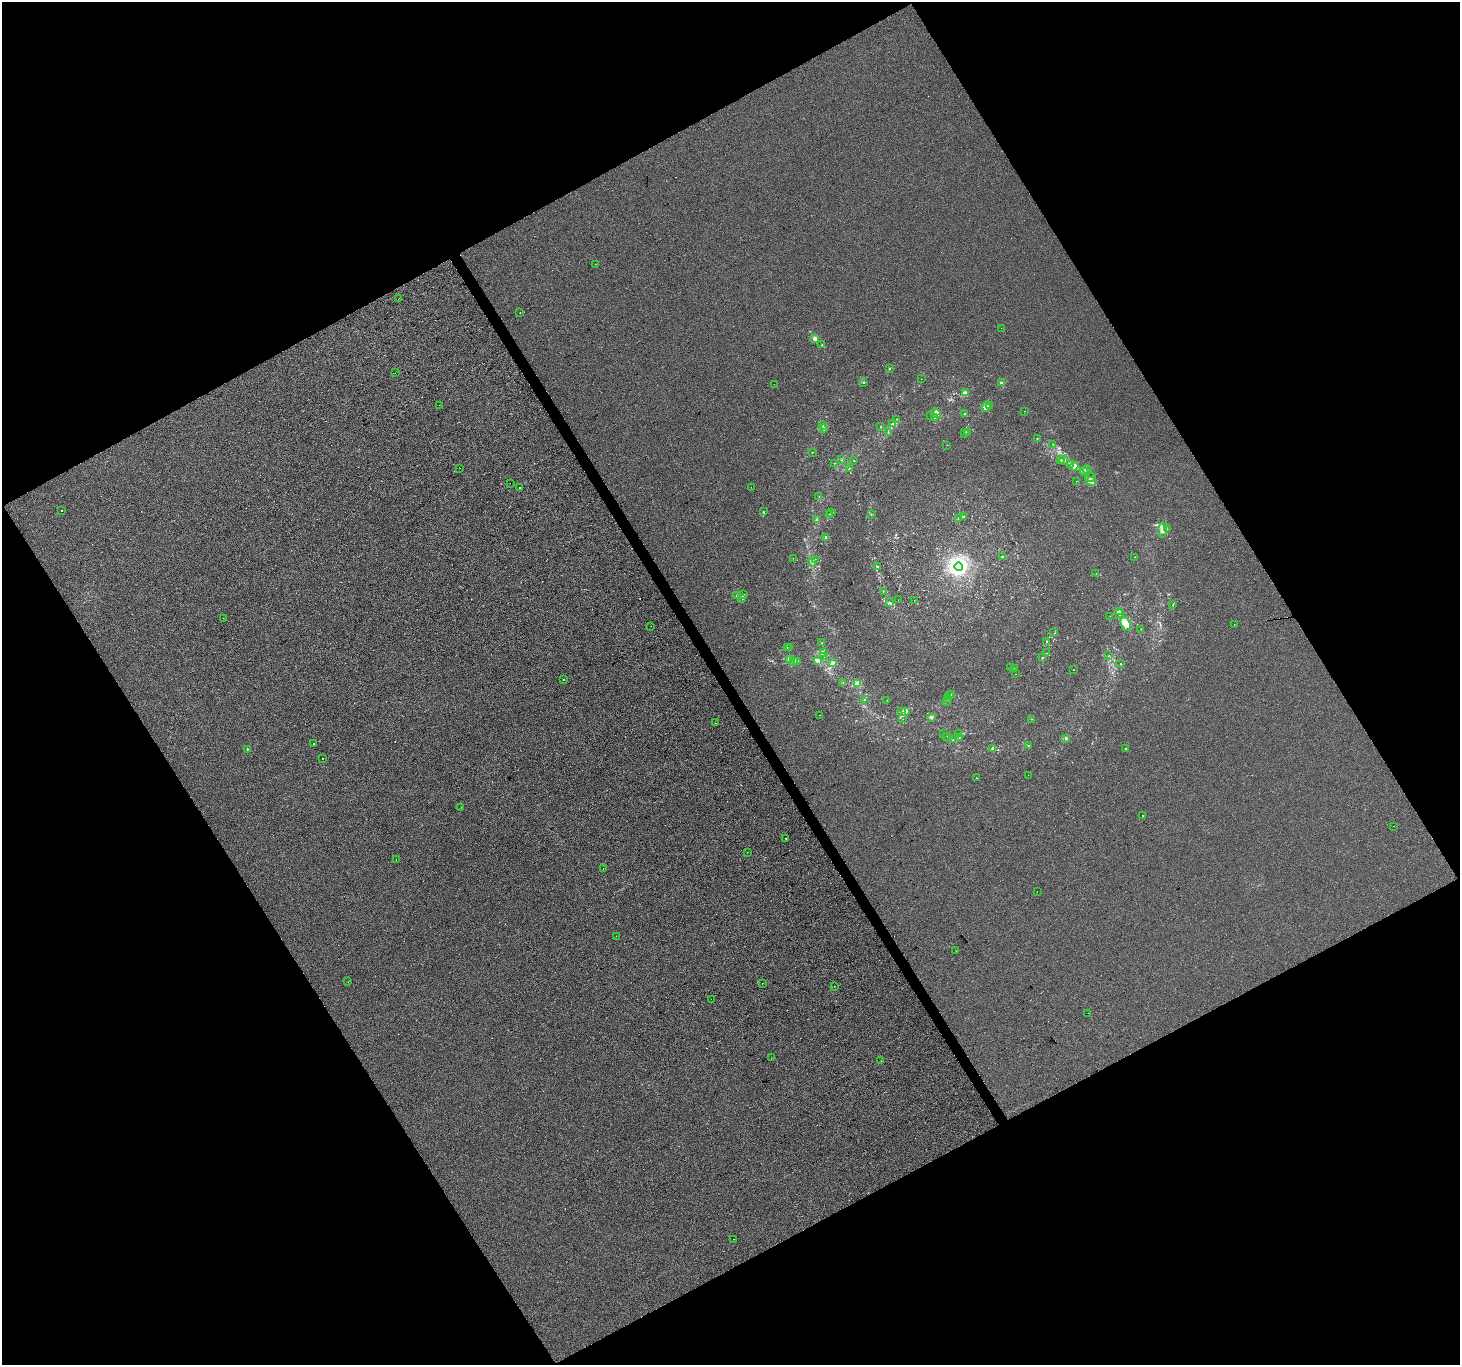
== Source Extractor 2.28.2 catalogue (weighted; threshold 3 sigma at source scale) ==
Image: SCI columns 7-5835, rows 173-5622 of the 5837 x 5734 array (HDU 1 of 3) = the unmasked area's bounding box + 8 px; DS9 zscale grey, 4 x 4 block average (1 PNG px = mean of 4 x 4 image px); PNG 1462 x 1367 px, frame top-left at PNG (2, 2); each listed source drawn as its Kron ellipse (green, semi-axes under 4 px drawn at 4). Shown black and unused: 48% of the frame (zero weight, under 3 of 4 exposures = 2% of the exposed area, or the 3 px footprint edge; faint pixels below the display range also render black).
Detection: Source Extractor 2.28.2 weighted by HDU 2 'WHT'. Background -7.37e-04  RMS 0.0064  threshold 0.0286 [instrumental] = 3 sigma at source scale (4.5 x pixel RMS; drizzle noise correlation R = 1.50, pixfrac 1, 0.0396/0.0396 arcsec/px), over >= 5 px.
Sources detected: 175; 1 too faint to see at this stretch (4 x 4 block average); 2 cosmic-ray / hot-pixel residue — neither listed nor drawn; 10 coinciding with a brighter row at this scale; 8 inside a brighter listed object's ellipse — not listed separately; the other 154 listed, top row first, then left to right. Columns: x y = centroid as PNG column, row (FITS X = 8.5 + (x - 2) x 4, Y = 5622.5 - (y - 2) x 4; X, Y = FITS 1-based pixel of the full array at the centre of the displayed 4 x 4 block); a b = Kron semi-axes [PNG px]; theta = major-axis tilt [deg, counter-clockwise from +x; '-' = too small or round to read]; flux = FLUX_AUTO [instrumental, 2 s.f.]
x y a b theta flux
595 264 2 2 - 0.5
398 299 2 2 - 0.92
520 313 2 2 - 1.2
1001 328 2 2 - 0.67
814 338 2 2 - 14
822 345 2 2 - 1.4
890 369 2 2 - 2
395 373 2 2 - 0.54
921 379 2 2 - 0.54
864 383 2 2 - 2.9
1002 383 3 2 - 9.3
774 384 2 2 - 0.67
965 393 4 3 - 7.1
439 405 2 2 - 0.73
990 406 2 2 - 0.9
986 407 5 2 - 9.7
1024 411 2 2 - 0.89
936 413 5 3 - 9.8
964 414 2 2 - 1.6
931 415 2 2 - 1.1
934 417 3 2 - 3.9
897 419 2 2 - 0.89
892 424 2 2 - 2.3
823 426 2 2 - 1.1
880 427 2 2 - 1.7
824 428 2 2 - 7.2
888 432 2 2 - 0.96
967 432 2 2 - 4.2
964 434 2 2 - 1.5
1037 438 2 2 - 1.2
1053 444 2 2 - 1.5
947 445 2 2 - 0.68
812 452 2 2 - 2
841 460 2 2 - 1.1
1061 460 2 2 - 1.8
1064 460 4 2 - 5.5
854 461 2 2 - 0.72
834 463 2 2 - 1.2
1070 464 2 2 - 2.8
1074 466 4 3 - 14
460 468 2 2 - 0.55
849 468 2 2 - 1.8
1087 470 4 3 - 6.9
1084 471 4 2 - 6.9
1090 477 5 2 - 4.9
1076 481 2 2 - 0.87
1091 481 5 3 - 14
510 483 2 2 - 1.2
751 487 2 2 - 1.1
520 488 2 2 - 12
819 497 2 2 - 1.5
62 510 2 2 - 2.9
763 512 3 2 - 2
832 512 2 2 - 1.9
829 514 2 2 - 0.58
871 514 2 2 - 1.3
963 517 3 2 - 2.9
958 518 2 2 - 0.79
816 520 2 2 - 4.7
1167 529 2 2 - 2
1163 530 7 4 85 22
826 538 2 2 - 3.1
1002 556 2 2 - 2.6
1135 557 2 2 - 0.79
793 558 2 2 - 0.71
815 559 2 2 - 0.77
812 562 2 2 - 1
959 566 4 4 - 440
877 567 2 2 - 2.4
1096 573 2 2 - 0.76
883 591 2 2 - 1.5
744 595 3 2 - 1.8
737 596 2 2 - 5.1
742 598 2 2 - 1.1
898 600 2 2 - 0.67
914 600 2 2 - 0.85
889 602 2 2 - 2.2
1173 605 2 2 - 0.74
1119 611 3 2 - 6.2
1119 614 2 2 - 3.9
1110 616 2 2 - 0.57
223 618 2 2 - 0.68
1126 624 7 4 -72 45
1234 624 2 2 - 0.79
651 626 2 2 - 3
1141 629 2 2 - 1.1
1054 633 2 2 - 0.79
1047 641 3 2 - 3
822 643 2 2 - 0.74
789 647 2 2 - 1.2
787 648 2 2 - 1.4
823 652 3 2 - 5.4
1046 653 2 2 - 0.72
824 656 3 2 - 1.7
1108 656 2 2 - 1.3
1042 658 2 2 - 2.1
790 660 4 3 - 9.4
817 660 3 2 - 5.5
797 661 2 2 - 1.7
793 662 2 2 - 1.9
832 662 3 2 - 3
1120 664 2 2 - 1.6
1010 668 3 2 - 2.8
1014 668 3 2 - 3.3
1073 670 2 2 - 0.86
1015 674 2 2 - 0.63
563 679 2 2 - 1.4
843 683 2 2 - 1.6
857 683 4 3 - 18
952 694 2 2 - 2.2
950 696 2 2 - 1.6
947 698 2 2 - 0.67
864 699 2 2 - 1.4
887 700 2 2 - 0.53
946 702 2 2 - 1.6
902 711 2 2 - 2.1
906 711 3 2 - 6.1
820 715 2 2 - 1.4
931 718 2 2 - 2.7
903 719 2 2 - 0.72
1032 719 2 2 - 1
715 723 2 2 - 0.76
943 733 2 2 - 0.89
959 734 2 2 - 0.72
946 736 2 2 - 0.97
959 738 2 2 - 0.93
1066 738 3 2 - 3.8
953 740 2 2 - 3.4
314 743 2 2 - 7.1
1029 745 2 2 - 1.6
247 749 2 2 - 7.4
992 749 3 2 - 3.3
1125 749 2 2 - 1.5
323 758 2 2 - 1.1
1028 775 2 2 - 0.86
976 778 2 2 - 2.6
461 807 2 2 - 0.56
1142 815 2 2 - 28
1394 826 2 2 - 1
785 838 2 2 - 6.6
747 852 2 2 - 2.7
396 859 2 2 - 1.3
603 869 2 2 - 3.8
1037 892 2 2 - 0.92
616 936 2 2 - 3.5
956 951 2 2 - 0.83
348 982 2 2 - 0.73
762 983 2 2 - 2.4
835 986 2 2 - 1.1
711 999 2 2 - 0.71
1088 1013 2 2 - 1.7
771 1058 2 2 - 0.92
881 1061 2 2 - 0.73
734 1239 2 2 - 0.72
Diffuse or blended objects may show on this block-average render without a row.